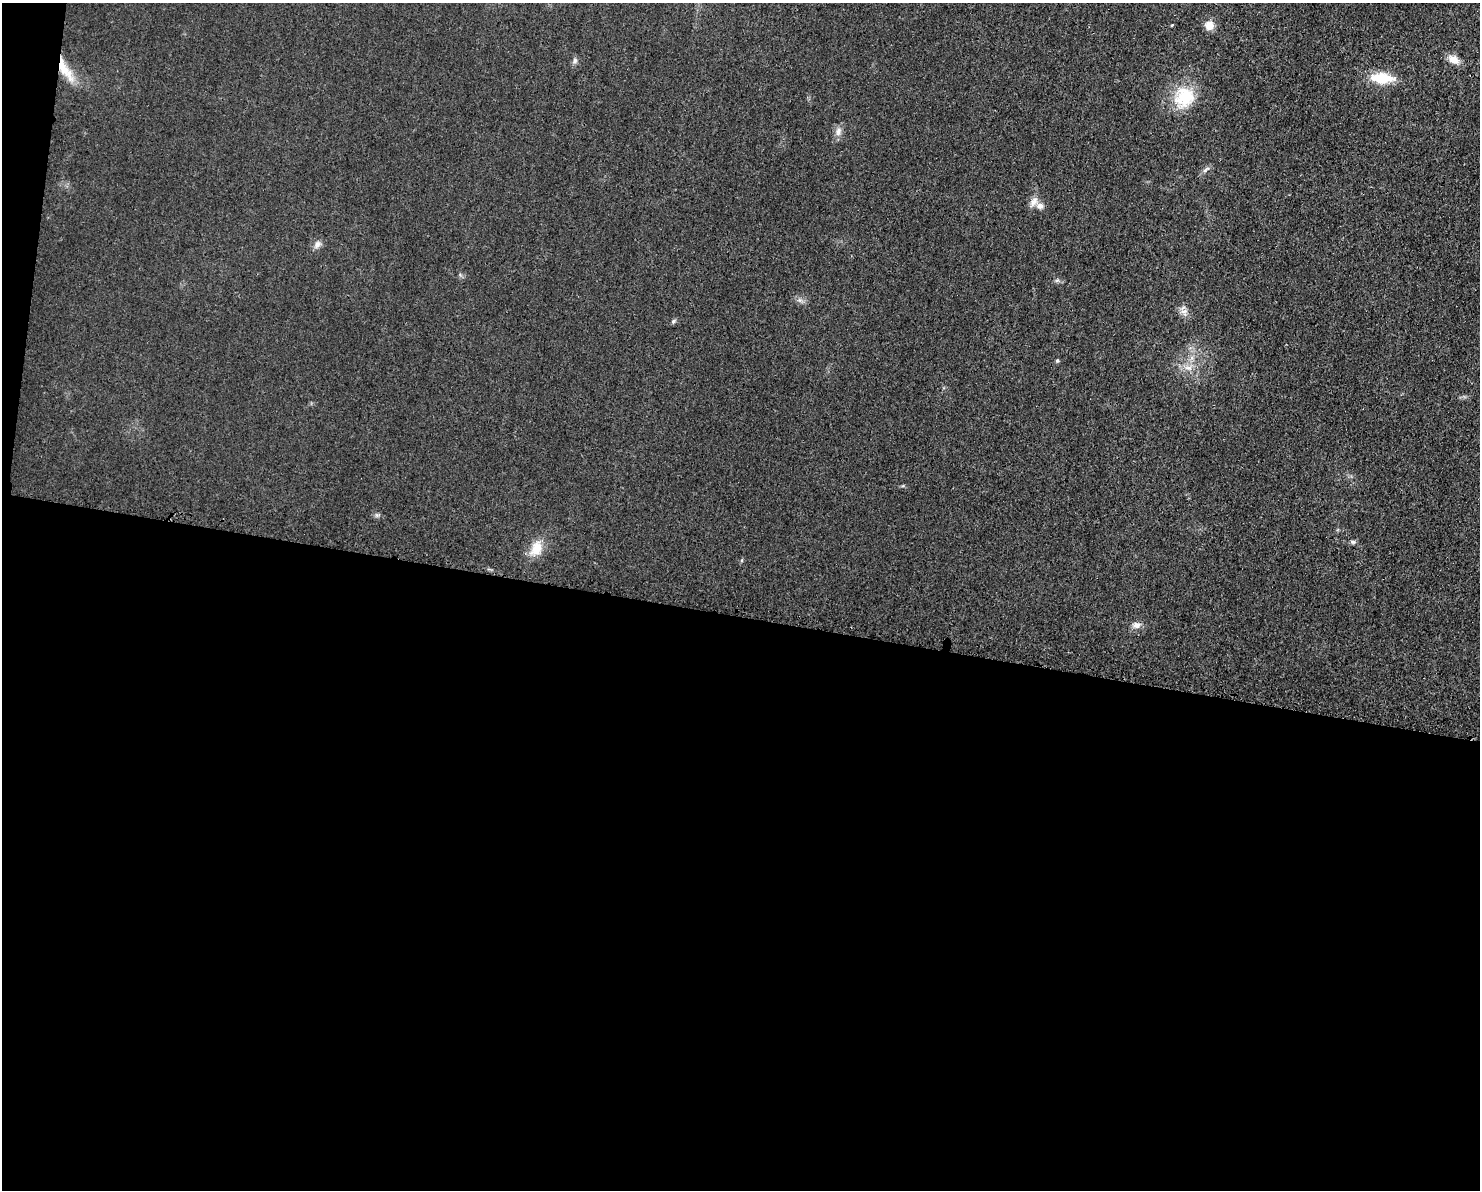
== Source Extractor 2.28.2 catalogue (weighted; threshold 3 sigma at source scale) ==
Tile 10 of 3 x 4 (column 1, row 4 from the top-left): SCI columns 130-1607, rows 16-1203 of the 4804 x 4790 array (HDU 1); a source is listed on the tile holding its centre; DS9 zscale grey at full resolution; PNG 1482 x 1192 px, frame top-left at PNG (2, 3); no overlay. Shown black and unused: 49% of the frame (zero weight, under 3 of 4 exposures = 2% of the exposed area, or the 3 px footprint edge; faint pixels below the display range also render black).
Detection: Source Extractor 2.28.2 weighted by HDU 2 'WHT'; one run over the whole footprint, this tile lists its part. Background 0.0257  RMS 0.006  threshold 0.0271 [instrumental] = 3 sigma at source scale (4.5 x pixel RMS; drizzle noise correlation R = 1.50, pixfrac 1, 0.05/0.05 arcsec/px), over >= 5 px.
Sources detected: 20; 1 cosmic-ray / hot-pixel residue — not listed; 1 inside a brighter listed object's ellipse — not listed separately; the other 18 listed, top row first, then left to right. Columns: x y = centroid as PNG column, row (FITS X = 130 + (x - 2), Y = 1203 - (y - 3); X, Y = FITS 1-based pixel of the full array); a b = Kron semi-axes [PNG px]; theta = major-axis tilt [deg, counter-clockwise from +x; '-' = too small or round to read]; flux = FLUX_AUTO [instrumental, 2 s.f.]
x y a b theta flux
1209 25 11 10 - 5.9
1453 59 13 9 -36 6.1
575 61 7 5 88 1.5
64 69 35 10 -59 14
1382 78 21 10 -6 20
1184 97 29 26 54 24
838 131 12 7 74 3.3
1206 169 13 4 38 1.8
1034 202 15 8 53 3.9
317 244 11 7 72 2.7
1057 280 7 4 1 1.1
1184 311 7 6 - 2.4
673 321 6 5 - 1.1
1057 361 5 4 - 0.95
1188 368 10 6 -8 3.4
1353 542 6 6 - 1.2
536 548 21 13 68 10
1136 625 11 8 5 3.2
Overlapping masked pixels (flux is a lower limit): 1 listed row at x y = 64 69